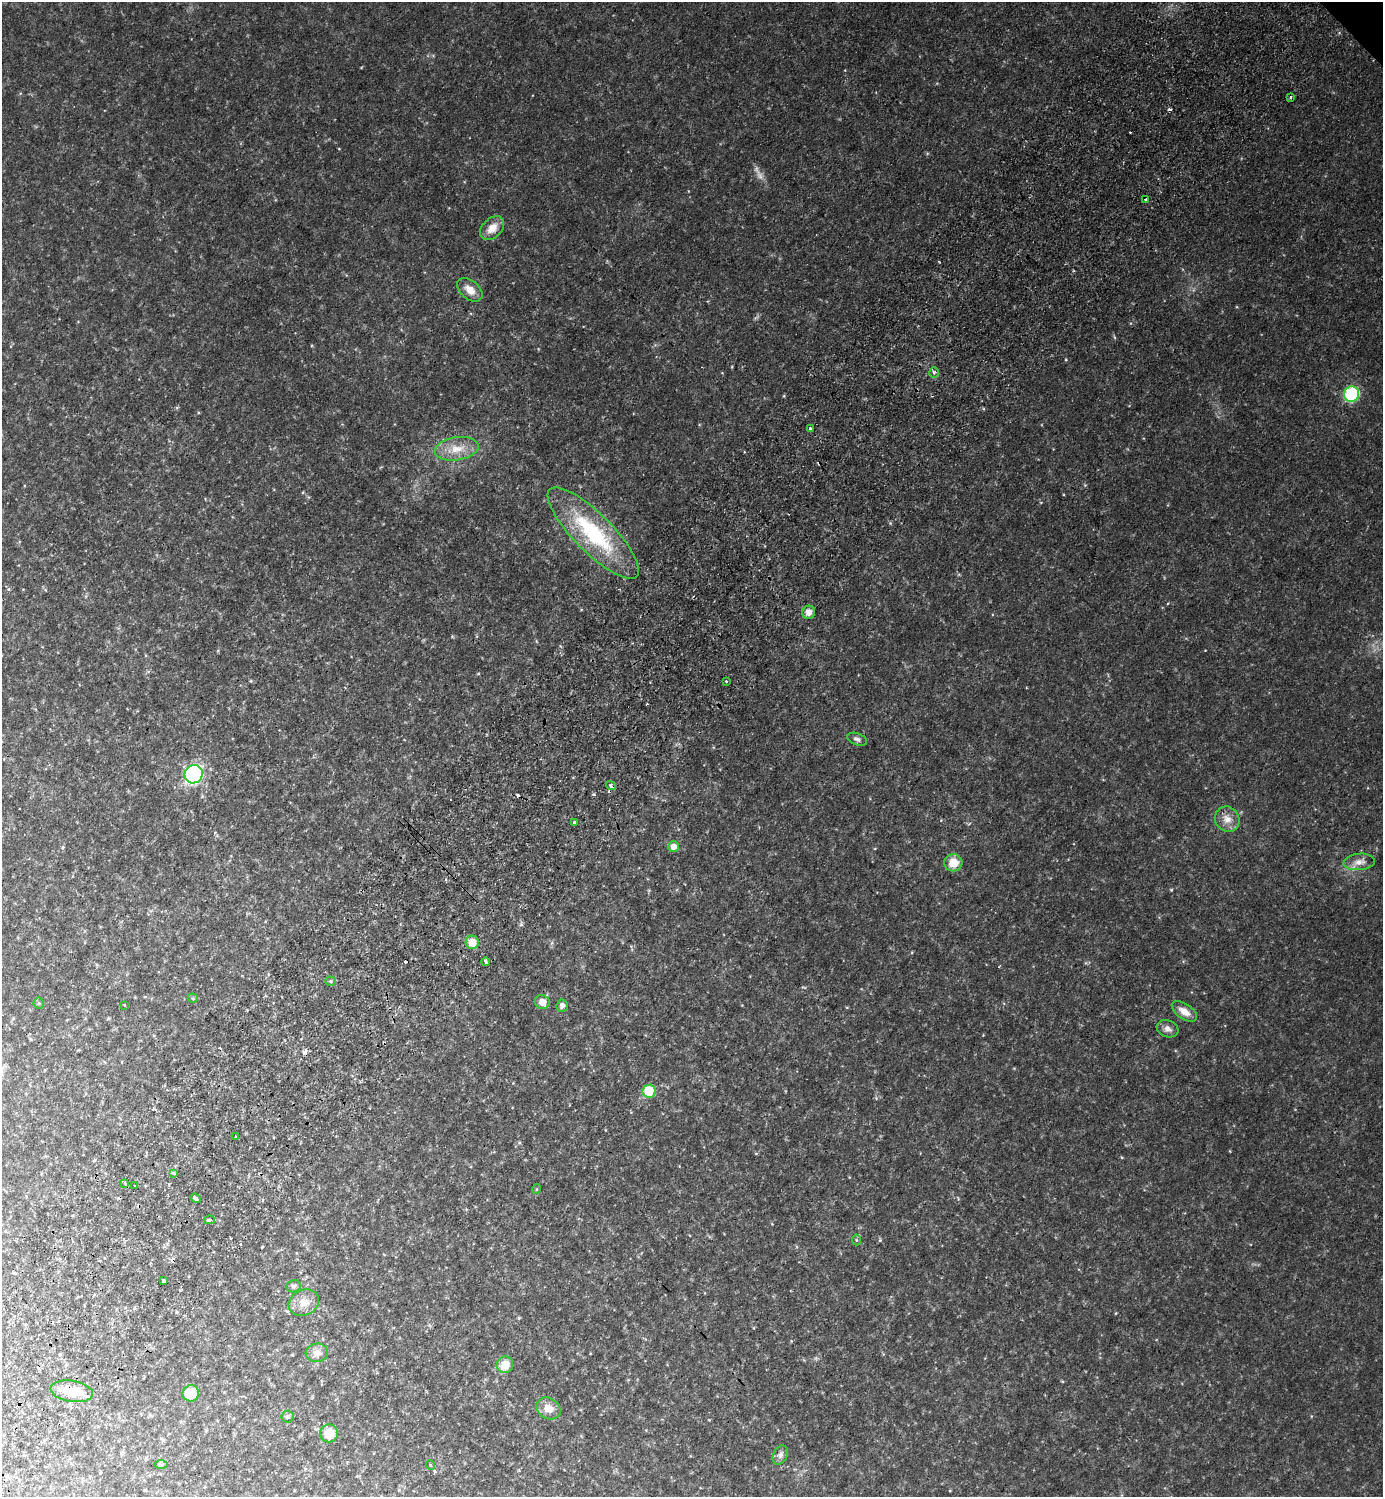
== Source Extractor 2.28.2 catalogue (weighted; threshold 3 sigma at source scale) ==
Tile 7 of 4 x 4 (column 3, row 2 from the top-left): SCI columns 3107-4487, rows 3034-4528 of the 6072 x 6069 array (HDU 1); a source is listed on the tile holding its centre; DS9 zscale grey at full resolution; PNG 1385 x 1499 px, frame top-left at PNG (2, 2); each listed source drawn as its Kron ellipse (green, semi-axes under 4 px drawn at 4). Shown black and unused: <1% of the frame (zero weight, under 2 of 3 exposures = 3% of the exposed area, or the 3 px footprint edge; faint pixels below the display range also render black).
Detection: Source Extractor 2.28.2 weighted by HDU 2 'WHT'; one run over the whole footprint, this tile lists its part. Background 0.0792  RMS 0.011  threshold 0.0511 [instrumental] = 3 sigma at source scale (4.5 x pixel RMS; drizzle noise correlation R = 1.50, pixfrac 1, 0.05/0.05 arcsec/px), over >= 5 px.
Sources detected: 62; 1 too faint to see at this stretch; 10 cosmic-ray / hot-pixel residue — neither listed nor drawn; the other 51 listed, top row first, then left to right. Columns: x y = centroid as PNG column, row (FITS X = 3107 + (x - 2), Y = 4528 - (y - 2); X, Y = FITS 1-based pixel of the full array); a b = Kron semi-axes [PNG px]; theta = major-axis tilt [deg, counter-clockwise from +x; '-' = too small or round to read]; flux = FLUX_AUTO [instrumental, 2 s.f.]
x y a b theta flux
1290 97 3 3 - 1.5
1145 199 3 2 - 1.8
492 228 14 9 45 11
470 290 14 9 -40 10
934 372 5 5 - 2.5
1352 394 8 7 - 75
810 429 4 3 - 4.8
457 449 22 11 8 17
593 533 61 19 -45 92
809 612 7 6 - 5.7
726 681 3 3 - 1.5
857 739 10 6 -19 2.9
194 774 9 9 - 190
611 786 5 3 - 3.8
1227 819 13 12 - 9.5
575 823 3 3 - 4.8
674 847 5 5 - 7.6
1359 862 16 8 5 7.8
953 863 9 8 - 16
472 942 7 6 - 15
485 962 4 3 - 9.6
331 981 5 4 - 1.3
193 998 5 4 - 1.3
542 1002 7 7 - 7.8
39 1003 5 5 - 1.4
124 1005 3 3 - 1.3
562 1006 6 5 - 4.4
1184 1011 14 7 -34 9.8
1167 1029 11 8 -19 4.7
649 1091 6 6 - 39
235 1136 2 2 - 1.1
173 1173 3 3 - 2.7
125 1183 3 3 - 1.8
134 1186 3 3 - 2.6
537 1189 4 3 - 0.73
196 1198 5 3 - 5
209 1220 5 3 - 7.8
856 1240 5 3 - 1.2
163 1281 4 3 - 3.5
293 1286 7 6 - 2.5
304 1302 15 12 25 12
317 1353 11 9 5 7.2
505 1365 8 8 - 15
72 1391 21 10 -9 21
191 1393 8 8 - 24
548 1408 13 10 -34 11
287 1417 6 6 - 2.1
329 1433 9 9 - 18
780 1455 10 7 63 3.5
161 1465 7 4 0 1.8
430 1465 5 3 - 0.79
Overlapping masked pixels (flux is a lower limit): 1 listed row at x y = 611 786
Unlisted compact peaks at least as high as the median listed source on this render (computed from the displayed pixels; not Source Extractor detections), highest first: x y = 1171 890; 594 794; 880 1240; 784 396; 521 924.